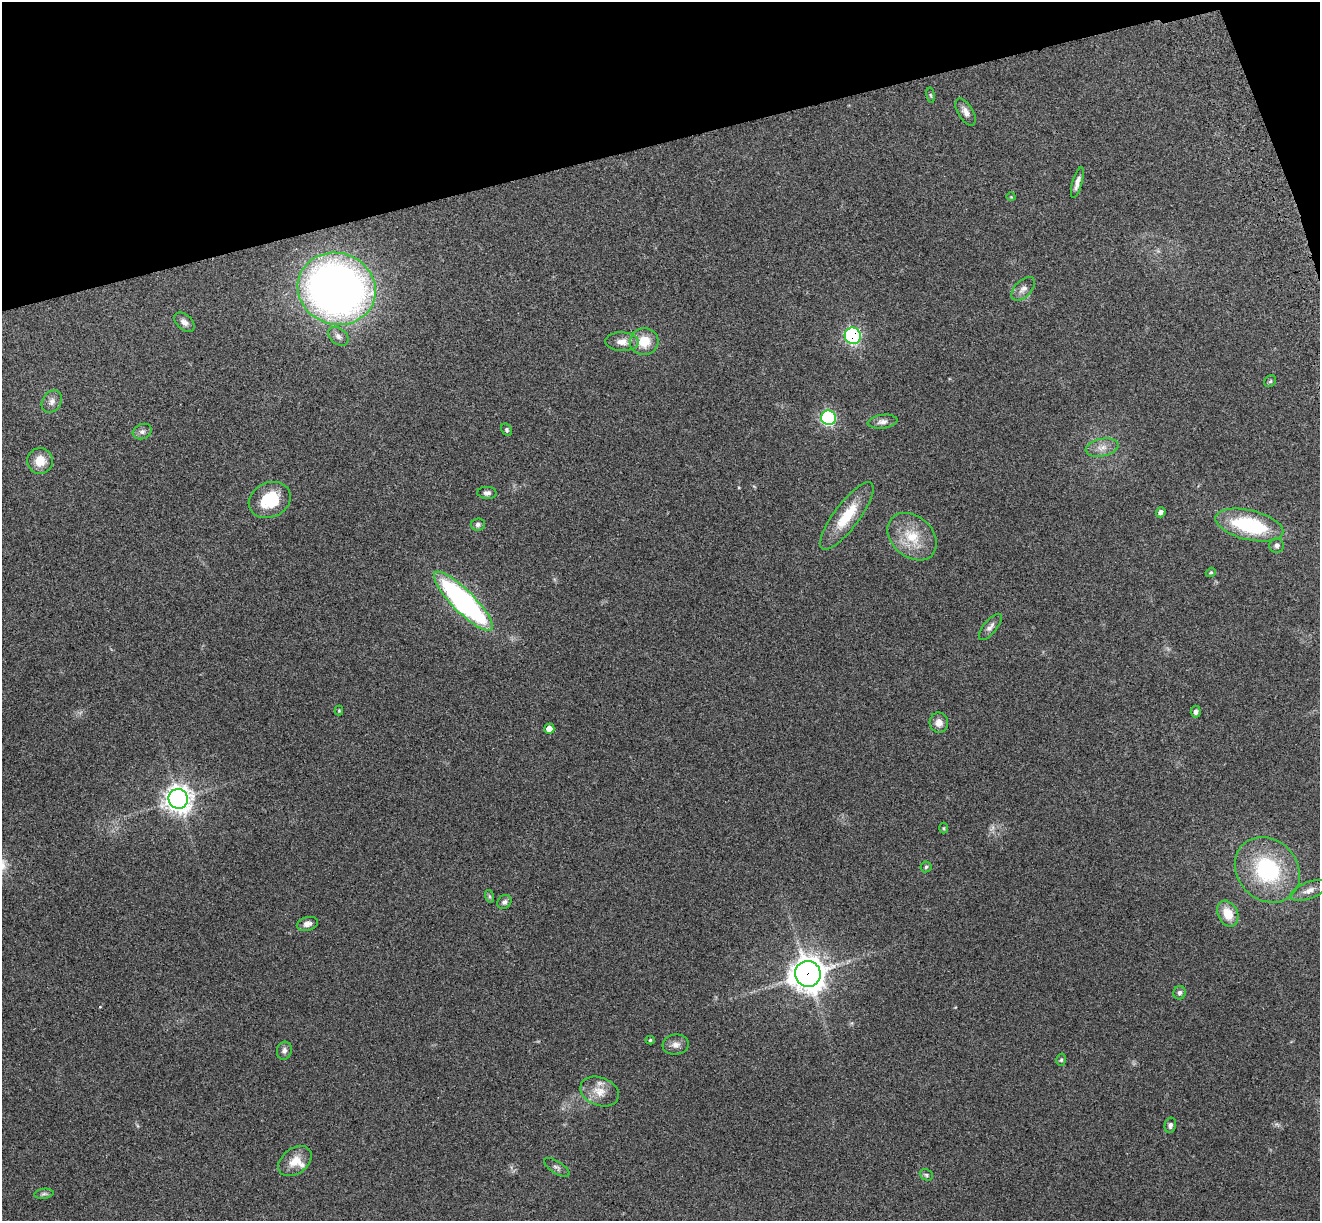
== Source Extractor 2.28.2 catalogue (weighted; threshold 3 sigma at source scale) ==
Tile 3 of 4 x 4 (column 3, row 1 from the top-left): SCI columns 2753-4070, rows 3846-5064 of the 5508 x 5378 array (HDU 1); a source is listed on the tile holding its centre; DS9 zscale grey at full resolution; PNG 1322 x 1223 px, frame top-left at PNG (2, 2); each listed source drawn as its Kron ellipse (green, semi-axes under 4 px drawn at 4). Shown black and unused: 13% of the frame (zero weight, under 3 of 4 exposures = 6% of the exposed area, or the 3 px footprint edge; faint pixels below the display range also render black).
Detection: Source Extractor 2.28.2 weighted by HDU 2 'WHT'; one run over the whole footprint, this tile lists its part. Background 0.181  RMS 0.0079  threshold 0.0357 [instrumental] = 3 sigma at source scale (4.5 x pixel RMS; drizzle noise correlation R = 1.50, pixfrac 1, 0.05/0.05 arcsec/px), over >= 5 px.
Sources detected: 58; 1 too faint to see at this stretch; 1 cosmic-ray / hot-pixel residue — neither listed nor drawn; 1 inside a brighter listed object's ellipse — not listed separately; the other 55 listed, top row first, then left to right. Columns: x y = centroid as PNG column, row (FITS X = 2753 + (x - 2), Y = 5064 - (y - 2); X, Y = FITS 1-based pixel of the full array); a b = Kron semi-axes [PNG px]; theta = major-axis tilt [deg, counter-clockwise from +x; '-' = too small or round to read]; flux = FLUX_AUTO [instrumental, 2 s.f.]
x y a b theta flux
931 95 8 4 -81 1.1
966 112 15 7 -58 4.6
1077 182 16 5 74 4.4
1011 197 4 3 - 0.57
337 289 39 36 -19 530
1023 289 14 8 46 4.5
184 322 12 7 -40 4.2
338 336 11 8 -37 3.7
853 336 8 8 - 120
644 341 14 13 - 16
622 342 16 9 -1 7.2
1270 381 6 5 - 1.2
52 401 12 9 59 4.4
828 418 7 7 - 110
882 422 15 7 7 4
507 430 6 5 - 1.6
142 432 10 7 20 2.9
1102 448 16 8 11 6.5
40 461 13 13 - 12
487 493 9 6 -2 2.6
270 500 22 17 25 31
1161 512 5 4 - 2.2
847 516 41 12 53 27
478 524 7 6 - 2
1249 525 34 14 -14 64
912 537 27 20 -41 23
1277 545 7 7 - 2.6
1211 572 5 4 - 1
463 601 40 11 -45 200
990 627 16 6 50 3.6
339 710 5 4 - 0.81
1196 712 6 5 - 2
939 723 10 9 - 5.6
549 729 5 5 - 6.4
178 799 10 9 - 650
943 828 5 3 - 0.73
926 867 5 5 - 1.3
1267 870 35 30 -47 74
1309 890 19 8 20 6.2
489 896 6 4 -72 1.3
504 902 8 6 46 2.6
1228 914 13 10 -63 14
307 924 11 6 14 4
808 974 13 12 - 1100
1179 993 7 6 - 2.3
650 1040 4 4 - 1.3
676 1045 13 10 7 5
284 1051 9 7 74 3
1061 1060 6 4 74 1.3
599 1091 20 14 -22 11
1170 1125 8 5 78 2.3
295 1161 18 12 37 12
557 1167 14 6 -32 2.7
926 1175 7 5 -23 1.5
44 1194 9 5 7 2.1
Overlapping masked pixels (flux is a lower limit): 2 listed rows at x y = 853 336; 808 974